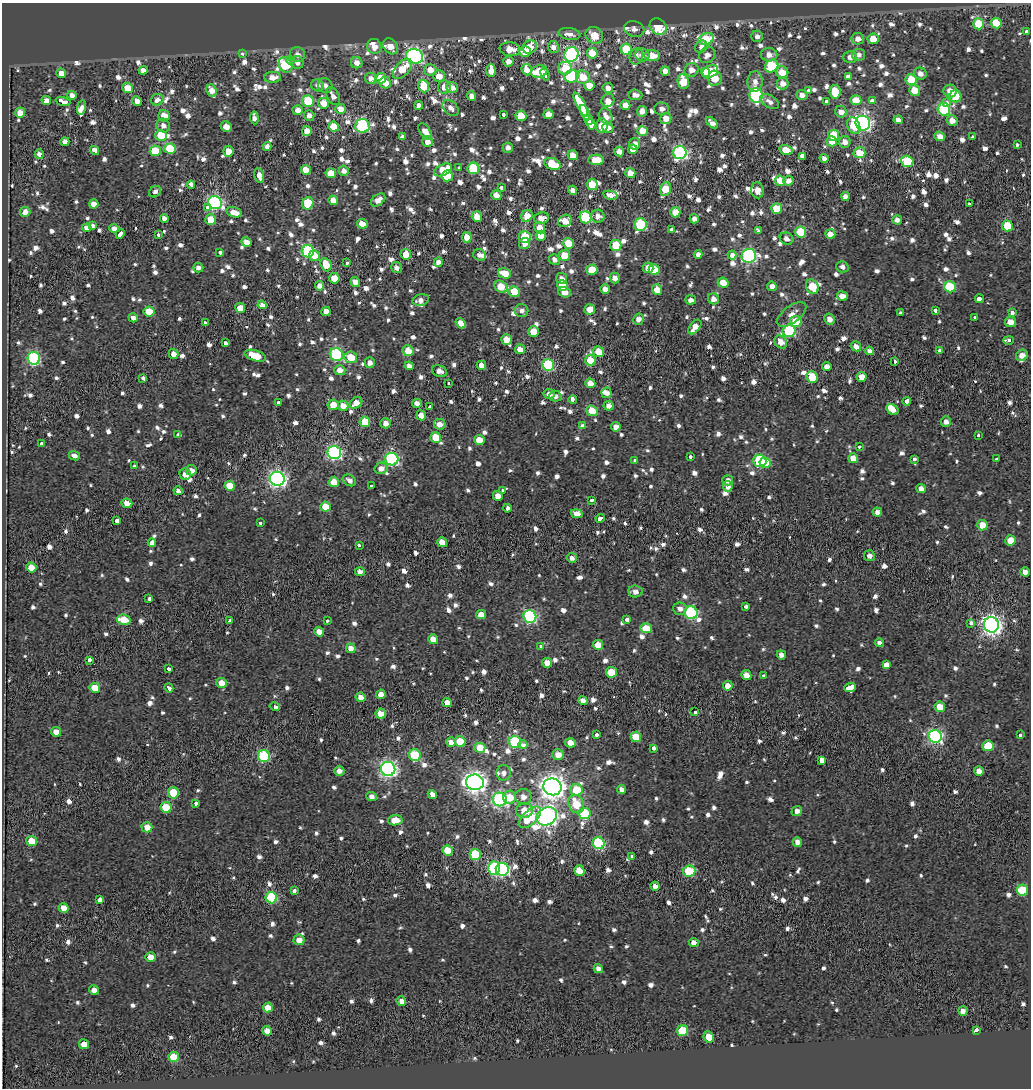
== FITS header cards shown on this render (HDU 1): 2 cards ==
NAXIS1  =                 1029
NAXIS2  =                 1086

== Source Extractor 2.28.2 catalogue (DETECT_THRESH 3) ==
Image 1029 x 1086 px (HDU 1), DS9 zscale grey, 1 PNG px = 1 image px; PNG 1033 x 1090 px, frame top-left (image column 1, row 1086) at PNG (2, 3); each listed source drawn as its Kron ellipse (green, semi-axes under 4 px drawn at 4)
Background 0.402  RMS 2.1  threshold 6.39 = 3 sigma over >= 5 px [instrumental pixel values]
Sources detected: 1377; of the 1377, the 500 brightest by FLUX_AUTO listed and drawn (877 fainter detections omitted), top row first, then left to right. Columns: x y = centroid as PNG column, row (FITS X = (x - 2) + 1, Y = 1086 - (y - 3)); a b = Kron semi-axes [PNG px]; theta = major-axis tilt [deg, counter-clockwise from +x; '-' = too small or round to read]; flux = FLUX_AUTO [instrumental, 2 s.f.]
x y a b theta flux
996 23 5 5 - 4900
978 24 5 5 - 4600
658 27 9 7 -43 5100
634 29 10 7 -12 830
1027 32 3 3 - 1200
569 34 11 6 -9 1300
594 35 9 8 - 3000
757 36 6 5 - 810
706 39 8 5 17 6600
858 39 6 5 - 1300
873 39 5 5 - 3200
374 46 7 7 - 1600
390 46 8 6 -53 1800
530 47 7 6 - 2900
553 47 6 5 - 1200
701 47 6 6 - 790
510 49 10 7 -8 2100
626 49 5 5 - 6800
525 51 6 5 - 2300
242 53 4 3 - 990
592 53 5 5 - 4900
571 54 7 7 - 31000
297 55 8 7 - 880
642 55 7 6 - 1100
652 55 8 5 -5 2600
707 55 9 7 50 1100
769 55 8 7 - 1300
859 55 6 6 - 850
414 56 8 7 - 36000
636 56 8 6 69 860
850 57 7 6 - 950
291 60 4 3 - 2800
508 61 5 5 - 1100
297 62 6 6 - 890
357 63 6 5 - 1300
285 65 8 6 -58 11000
772 66 7 6 - 9600
565 68 7 6 - 4300
402 69 12 7 48 3400
143 70 4 4 - 1300
430 70 6 6 - 1700
527 70 6 5 - 1500
692 70 7 6 - 1400
491 71 6 4 -89 1200
539 71 8 6 14 4800
665 71 4 4 - 1300
710 71 8 6 24 7400
782 72 6 6 - 2400
61 73 5 4 - 1600
706 73 4 4 - 2800
920 73 6 6 - 1000
545 74 6 3 -67 5100
439 76 6 5 - 1800
571 76 7 6 - 12000
848 76 4 3 - 2700
273 77 8 5 2 1500
583 77 7 6 - 3000
371 78 6 5 - 1000
381 78 5 5 - 3100
715 78 8 7 - 3600
911 80 6 5 - 4300
755 81 10 7 87 1100
683 82 7 5 -79 5100
385 83 6 5 - 1500
783 84 6 6 - 1300
318 85 6 6 - 790
325 85 7 7 - 820
589 85 5 5 - 2200
424 86 6 5 - 6200
444 87 6 6 - 1400
452 87 6 5 - 1300
128 88 5 5 - 4200
608 88 5 5 - 1000
212 90 6 5 - 1700
915 90 5 5 - 2900
808 91 3 3 - 3300
950 91 6 6 - 1600
835 92 7 5 -82 4100
72 95 5 4 - 890
635 95 7 5 -6 910
756 95 7 6 - 24000
802 95 5 5 - 930
333 96 10 5 -62 990
471 96 5 4 - 1100
955 96 6 6 - 3200
46 100 5 4 - 1200
157 100 6 5 - 930
608 100 7 6 - 1200
856 100 5 5 - 2900
63 101 7 3 -17 8600
137 101 5 4 - 1100
308 101 6 5 - 7400
872 101 4 3 - 2700
770 102 10 6 -31 960
826 102 3 3 - 4100
324 103 5 5 - 1900
946 103 3 3 - 2200
581 104 13 4 -62 34000
419 105 4 4 - 870
625 105 5 4 - 1200
81 107 7 4 79 5700
451 108 9 6 -45 910
341 109 5 5 - 1800
662 109 7 6 - 830
944 109 6 6 - 15000
298 110 5 5 - 1200
642 111 5 5 - 1000
585 112 8 3 -65 11000
841 112 6 5 - 1100
20 113 5 5 - 2200
548 114 5 5 - 2000
309 115 5 5 - 870
504 115 3 3 - 3200
164 116 5 5 - 2400
521 116 5 5 - 4100
606 116 8 6 -69 1100
254 118 6 4 -85 820
666 118 5 5 - 1400
589 120 6 4 -69 8500
898 120 5 4 - 840
952 120 5 5 - 1200
712 123 7 4 -43 980
863 123 7 7 - 52000
591 124 5 4 - 7700
163 125 7 6 - 870
362 126 7 7 - 20000
602 126 7 5 87 2700
854 126 8 6 -67 3300
226 127 5 5 - 1600
334 127 5 5 - 4400
608 128 5 5 - 860
307 131 5 5 - 1400
643 131 5 5 - 2700
425 132 9 5 -55 1600
161 135 6 5 - 4200
834 135 5 5 - 4100
940 136 5 4 - 1200
402 137 3 3 - 2100
972 137 3 3 - 1500
427 141 5 5 - 1200
832 141 5 5 - 1900
65 142 4 4 - 990
845 142 6 5 - 960
635 144 6 5 - 940
1017 144 3 3 - 1300
267 146 4 4 - 850
508 148 5 5 - 820
170 149 6 5 - 6400
633 149 5 4 - 1500
95 150 5 3 - 5600
786 150 6 5 - 2500
155 151 5 5 - 6400
228 151 5 5 - 2100
619 152 5 4 - 1100
680 153 7 6 - 32000
859 153 6 5 - 3400
39 154 5 4 - 970
573 155 5 5 - 1700
802 156 4 3 - 19000
824 158 5 4 - 820
596 160 8 5 -1 3400
907 161 6 5 - 8000
552 164 8 5 -21 4900
459 167 3 3 - 910
473 168 6 5 - 9100
306 170 5 5 - 2000
443 170 9 5 25 3900
344 171 5 5 - 940
331 173 5 5 - 2900
630 173 5 5 - 1400
259 175 7 5 -78 1100
447 176 5 5 - 4900
780 181 5 5 - 2300
788 181 5 4 - 1100
191 185 4 3 - 3000
592 185 5 5 - 3600
501 188 3 3 - 1400
665 189 7 5 70 4100
573 190 4 4 - 1100
757 190 8 6 -84 1300
155 192 6 5 - 820
496 195 5 4 - 1800
610 195 7 4 -13 1100
845 196 4 4 - 920
333 200 5 4 - 1800
378 200 8 5 39 1300
215 203 7 6 - 30000
308 203 6 5 - 5200
94 204 5 4 - 1200
969 204 3 3 - 1300
207 208 4 3 - 2000
777 209 5 5 - 4100
25 212 5 5 - 1100
234 212 8 5 -17 1900
675 212 5 5 - 2500
527 216 6 5 - 2700
598 216 7 6 - 960
477 217 5 5 - 2700
585 217 6 5 - 10000
164 218 4 4 - 840
541 218 7 5 10 1400
211 219 5 5 - 2400
694 219 5 4 - 840
897 220 5 4 - 820
565 221 7 6 - 1800
362 224 5 4 - 1900
640 225 6 6 - 14000
92 226 4 3 - 3600
1007 226 5 5 - 5600
87 228 5 4 - 1100
114 228 5 4 - 900
540 228 5 5 - 2000
672 229 4 3 - 2700
759 231 4 3 - 1200
801 232 5 5 - 6700
120 234 5 3 - 3800
830 234 5 4 - 1500
158 235 3 3 - 1200
541 236 5 5 - 2300
467 237 5 5 - 3100
525 237 6 6 - 6300
787 239 7 5 -29 780
246 242 5 4 - 1100
568 243 5 5 - 2600
525 244 6 5 - 1100
616 245 5 5 - 4500
308 251 6 6 - 18000
220 252 3 3 - 1500
406 254 5 5 - 3900
698 254 4 4 - 810
479 255 6 5 - 810
564 255 5 5 - 2800
732 255 4 4 - 2100
314 256 5 5 - 1900
749 256 7 7 - 34000
554 259 5 5 - 770
438 262 5 4 - 1000
347 263 3 3 - 1300
326 265 7 5 -66 3200
198 267 5 5 - 790
842 267 6 5 - 820
396 268 6 5 - 820
648 268 5 5 - 1600
654 269 5 5 - 3400
592 270 6 5 - 3500
505 273 6 5 - 2700
334 278 5 5 - 2700
562 278 5 5 - 800
615 278 5 5 - 890
355 282 5 4 - 1300
723 283 5 5 - 2600
562 285 5 5 - 2900
320 286 5 4 - 1100
772 286 5 5 - 1000
501 287 7 5 -33 3300
812 287 7 6 - 4000
950 287 6 5 - 7500
605 289 5 4 - 1100
657 290 5 5 - 2000
514 292 5 5 - 4200
564 292 6 5 - 1500
842 296 5 4 - 1300
713 299 5 5 - 980
979 299 4 3 - 4400
421 300 9 5 13 860
691 300 5 4 - 850
262 305 4 4 - 870
240 308 5 5 - 2500
590 309 5 5 - 1600
935 310 4 3 - 1500
326 311 4 4 - 1300
522 311 6 6 - 860
149 312 5 5 - 3600
1012 312 4 3 - 1900
901 313 4 3 - 2200
792 314 17 8 37 1300
133 318 5 4 - 1100
974 318 3 3 - 1300
638 319 5 5 - 1000
829 319 6 5 - 1100
796 321 6 5 - 3800
1010 322 5 5 - 1800
205 323 3 3 - 1200
461 323 5 4 - 1500
695 327 8 5 52 1800
789 331 6 6 - 14000
534 332 5 5 - 3400
507 339 5 5 - 2000
1009 340 5 3 - 980
781 342 7 5 -53 1400
226 343 4 3 - 2700
856 346 5 4 - 1200
520 349 5 5 - 1500
939 350 3 3 - 2200
408 351 5 5 - 2200
869 351 4 4 - 810
599 352 5 5 - 2700
173 354 5 4 - 1300
336 355 7 6 - 18000
1022 355 6 5 - 1300
255 356 11 5 -17 3400
351 357 6 5 - 3200
34 358 6 6 - 20000
590 360 5 5 - 3800
895 362 3 3 - 1400
370 363 5 5 - 990
481 365 5 4 - 1300
548 365 6 5 - 13000
409 366 4 4 - 970
827 366 5 4 - 1200
340 370 5 5 - 1500
439 371 8 5 -19 840
812 377 6 5 - 4300
862 377 5 5 - 1700
143 378 4 3 - 1700
448 383 3 3 - 970
590 383 5 4 - 1700
606 393 5 5 - 880
549 394 6 5 - 800
555 396 6 5 - 790
573 400 4 3 - 4400
907 401 4 3 - 3200
278 402 3 3 - 2000
356 403 7 5 37 1700
417 403 5 4 - 890
333 405 5 5 - 1800
343 406 5 5 - 1500
609 406 5 5 - 940
430 407 3 3 - 2500
892 410 6 5 - 1400
592 411 6 5 - 3600
421 415 5 4 - 1700
365 422 5 5 - 4600
946 422 5 5 - 810
386 423 5 5 - 900
440 424 6 5 - 1200
583 426 4 4 - 2200
616 427 5 4 - 1000
178 435 4 3 - 15000
978 436 3 3 - 1000
436 437 5 5 - 3500
479 440 5 5 - 2800
41 444 4 3 - 1700
859 447 4 3 - 1200
334 452 7 6 - 32000
74 456 6 4 -24 870
690 456 3 3 - 1200
853 458 5 5 - 2100
392 459 6 6 - 24000
914 459 4 3 - 1900
997 459 3 3 - 1000
634 460 3 3 - 1200
760 461 6 6 - 14000
765 463 5 5 - 3300
134 466 3 3 - 1100
381 468 6 5 - 1000
191 470 5 5 - 1200
185 474 6 5 - 1200
277 479 7 7 - 53000
349 480 7 5 -35 830
728 480 5 5 - 1000
334 482 5 5 - 2000
372 485 3 3 - 1400
230 486 5 5 - 3000
728 486 5 5 - 820
921 488 5 4 - 920
502 490 3 3 - 950
178 491 4 4 - 770
498 496 5 5 - 1200
592 500 3 3 - 1100
127 503 5 4 - 1400
325 507 5 5 - 3900
507 508 4 3 - 3900
877 512 5 4 - 930
577 514 6 4 -14 1300
600 518 5 3 - 2600
117 520 4 3 - 3100
260 523 3 3 - 2000
982 525 5 5 - 2600
1011 540 5 5 - 3000
442 542 5 5 - 2600
152 543 4 4 - 13000
359 545 3 3 - 1600
869 556 5 5 - 800
572 558 5 5 - 790
31 568 5 5 - 2500
360 572 5 4 - 820
1025 572 5 4 - 1100
635 591 7 6 - 950
149 599 4 3 - 1500
745 606 4 3 - 1500
680 609 6 6 - 850
691 613 6 6 - 19000
481 614 5 4 - 2000
530 616 6 6 - 26000
627 619 4 3 - 6300
124 620 7 5 -11 3800
230 621 3 3 - 2200
328 621 3 3 - 1300
971 623 4 3 - 1200
991 625 7 7 - 81000
646 628 5 5 - 3600
319 632 5 4 - 1300
433 639 5 4 - 1600
879 643 4 4 - 860
598 645 5 5 - 2300
540 646 3 3 - 980
351 648 5 4 - 1400
781 655 5 4 - 1100
90 660 3 3 - 4200
547 663 5 4 - 1800
886 665 4 4 - 19000
168 669 4 3 - 2400
611 672 5 5 - 4200
746 675 5 4 - 1700
763 675 3 3 - 1000
222 683 5 5 - 2000
728 686 5 5 - 2100
850 687 6 3 19 20000
95 688 5 5 - 3500
169 688 4 3 - 5400
381 694 5 4 - 1000
361 697 5 4 - 1400
583 700 5 4 - 930
447 703 5 4 - 1500
275 706 5 3 - 12000
940 707 5 5 - 2400
695 712 4 3 - 1300
381 714 5 5 - 2100
56 732 5 4 - 1600
597 734 3 3 - 1800
1020 735 3 3 - 1200
935 736 7 6 - 34000
636 737 5 5 - 3600
460 741 5 5 - 3800
451 742 5 5 - 1300
515 742 6 6 - 13000
570 743 5 5 - 1600
523 745 4 3 - 2700
988 746 5 5 - 5300
480 748 5 5 - 2900
653 748 4 3 - 1700
415 755 6 5 - 8300
558 755 6 5 - 1500
264 756 6 6 - 15000
822 760 4 3 - 58000
388 769 7 7 - 55000
339 771 5 5 - 1100
979 771 5 5 - 1100
504 773 7 7 - 840
475 782 9 7 -10 93000
552 787 9 8 - 130000
621 789 4 4 - 800
577 790 6 6 - 5300
173 793 6 5 - 5400
432 794 5 4 - 1100
372 796 5 4 - 900
509 797 6 6 - 3300
523 797 8 8 - 1100
500 799 7 6 - 27000
196 803 3 3 - 3200
576 804 9 7 -66 4200
166 807 5 5 - 4100
524 810 8 7 - 2500
797 811 5 5 - 930
585 813 6 5 - 8600
547 816 11 8 32 73000
530 817 14 7 44 4900
395 820 7 5 8 2200
147 827 5 5 - 1600
32 841 5 5 - 3800
797 842 5 4 - 1000
598 843 6 5 - 14000
448 850 5 5 - 4200
475 854 5 5 - 7100
631 856 3 3 - 1100
494 868 6 6 - 17000
502 869 6 6 - 25000
579 870 5 5 - 2900
689 871 6 5 - 7100
655 886 4 4 - 870
1022 890 6 5 - 7500
294 891 4 3 - 1400
271 898 6 5 - 11000
99 899 3 3 - 7700
64 908 5 4 - 1800
299 940 5 5 - 1400
694 942 5 4 - 1200
151 957 5 4 - 1700
598 969 5 4 - 820
94 990 5 4 - 990
401 1001 5 4 - 1300
268 1007 5 5 - 2300
963 1011 5 4 - 1100
682 1030 5 5 - 5800
976 1030 4 3 - 4000
267 1031 5 4 - 1300
709 1037 6 5 - 2000
84 1044 5 5 - 1800
174 1057 5 5 - 4200
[877 fainter detections neither listed nor drawn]